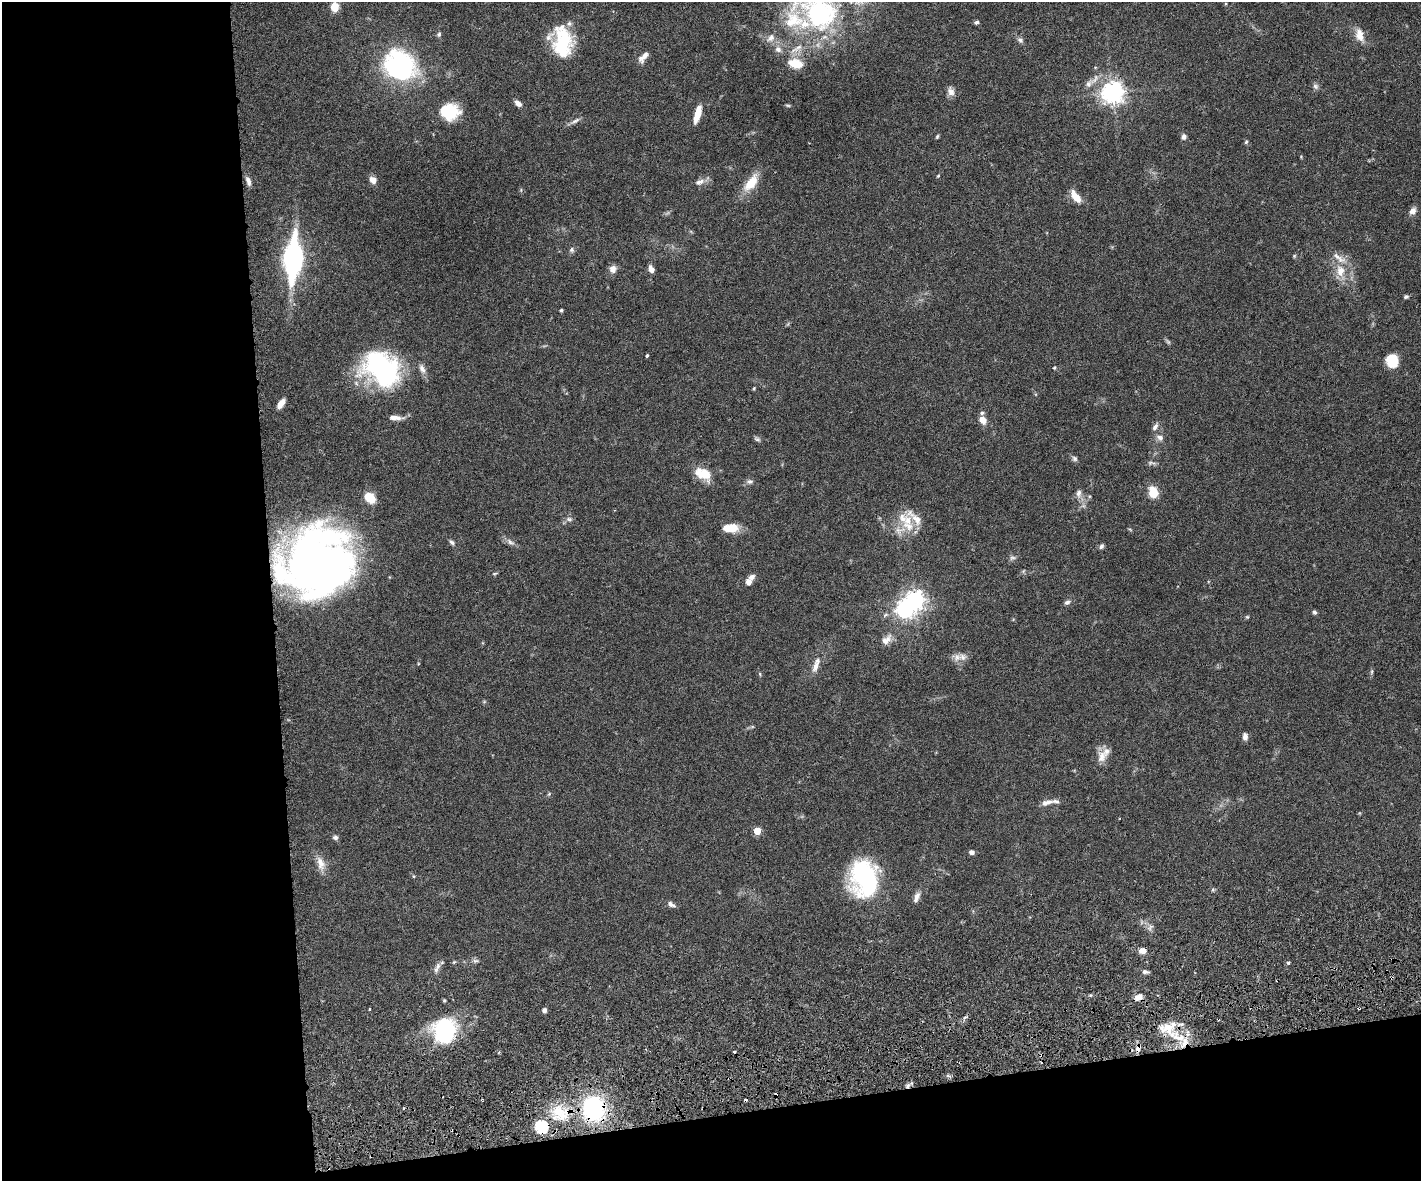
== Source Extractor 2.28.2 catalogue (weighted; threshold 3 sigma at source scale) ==
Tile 10 of 3 x 4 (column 1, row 4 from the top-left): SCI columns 157-1575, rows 59-1237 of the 4677 x 4892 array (HDU 1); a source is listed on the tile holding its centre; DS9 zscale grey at full resolution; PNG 1423 x 1183 px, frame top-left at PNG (2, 2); no overlay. Shown black and unused: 25% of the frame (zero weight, under 3 of 6 exposures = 5% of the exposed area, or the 3 px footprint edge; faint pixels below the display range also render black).
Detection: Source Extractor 2.28.2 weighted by HDU 2 'WHT'; one run over the whole footprint, this tile lists its part. Background 0.0471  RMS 0.0026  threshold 0.0107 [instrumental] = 3 sigma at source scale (4.09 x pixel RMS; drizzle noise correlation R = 1.36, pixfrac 0.8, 0.05/0.05 arcsec/px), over >= 5 px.
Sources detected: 130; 1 too faint to see at this stretch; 2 inside a brighter object's white glare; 3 cosmic-ray / hot-pixel residue — not listed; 12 inside a brighter listed object's ellipse — not listed separately; the other 112 listed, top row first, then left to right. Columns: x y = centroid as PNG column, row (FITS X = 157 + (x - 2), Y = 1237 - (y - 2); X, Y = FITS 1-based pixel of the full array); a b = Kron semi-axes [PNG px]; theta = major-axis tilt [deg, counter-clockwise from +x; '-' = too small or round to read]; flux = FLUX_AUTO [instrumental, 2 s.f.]
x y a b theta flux
335 7 9 7 84 3.5
819 12 55 40 -32 43
976 22 5 4 - 0.51
439 34 7 5 74 0.48
1360 35 19 11 -75 2.7
771 38 13 8 48 1.4
1020 40 9 6 -28 0.69
563 42 34 20 -87 15
797 48 24 6 32 2.1
778 49 10 8 -42 1.2
643 57 15 7 49 1.6
795 63 17 10 -13 4.7
398 67 36 29 -15 36
1088 84 12 8 60 1.3
1315 86 8 7 - 0.7
951 91 12 8 -66 1.3
1113 92 7 7 - 190
518 103 8 5 -39 1.3
788 105 7 4 -9 0.31
449 112 19 16 -5 9.2
697 114 18 6 74 3.7
575 121 16 5 30 0.91
937 136 6 4 63 0.32
1184 137 7 5 87 0.88
1246 142 5 4 - 0.36
938 176 5 4 - 0.25
373 180 8 7 - 1.6
248 181 12 6 -73 1.1
699 182 13 7 22 1.4
751 183 24 11 54 5.1
1076 197 15 7 -53 3.2
1413 211 10 8 47 1.2
572 250 7 6 - 0.62
1294 256 6 4 72 0.27
293 259 37 14 87 46
613 269 9 8 - 1.5
651 269 7 5 -66 1.5
1340 271 19 13 -85 4.2
1406 297 6 4 17 0.45
561 310 4 4 - 0.32
647 355 3 3 - 0.36
1392 361 12 11 - 5.9
381 368 40 30 -37 43
1054 368 4 4 - 0.26
422 369 14 7 -68 1.3
754 388 4 3 - 0.26
281 404 11 6 54 2
395 417 16 6 -5 1.7
983 420 10 7 -59 2.3
1155 427 11 6 53 0.88
1160 437 10 7 -24 1.1
757 439 9 5 -16 0.53
1074 459 8 7 - 0.61
1151 463 12 5 -9 0.64
705 473 20 11 -66 3.5
750 481 8 6 -12 0.73
1153 492 8 7 - 6.6
1079 493 12 7 86 1.2
370 498 11 8 -42 5.6
569 519 9 6 -10 0.7
908 526 19 13 -30 4.1
731 528 18 10 3 3.9
452 542 8 5 -47 0.58
510 542 14 6 -31 1.1
1101 546 6 5 - 0.6
1012 558 9 5 12 0.62
317 563 59 54 32 190
1023 571 6 3 70 0.29
494 573 7 3 9 0.29
748 582 6 6 - 1.4
915 600 7 7 - 110
1067 602 8 5 24 0.66
1314 612 5 5 - 0.53
885 615 9 5 27 0.61
1247 617 5 5 - 0.3
886 640 16 9 44 2
957 657 12 11 - 1.8
815 666 16 7 71 1.9
1372 672 8 4 81 0.39
760 674 6 3 -71 0.25
1245 737 8 6 -89 1
1101 756 17 13 84 2.5
549 794 6 4 46 0.33
1046 803 16 7 16 1.5
757 831 5 5 - 5.7
335 837 6 5 - 0.71
972 852 6 5 - 0.86
321 863 21 10 -73 2.5
413 876 5 3 - 0.23
864 878 36 27 -82 32
917 897 15 6 69 1.3
671 904 11 6 -30 0.89
1150 927 11 5 45 0.78
1142 951 7 6 - 1.7
475 961 9 5 4 0.62
454 962 6 3 45 0.28
1288 963 5 4 - 0.31
438 966 11 8 58 1.2
1145 972 8 5 -5 0.71
1138 997 10 6 27 1.8
444 1000 4 3 - 0.31
370 1009 3 2 - 0.19
544 1010 6 5 - 0.68
965 1017 6 4 19 0.4
1168 1028 26 15 -37 6.9
445 1030 29 25 81 21
1138 1048 11 7 69 1.3
908 1086 7 4 71 0.65
775 1095 4 3 - 0.37
594 1109 18 16 -76 37
558 1111 29 17 -15 9.2
541 1127 6 6 - 37
Overlapping masked pixels (flux is a lower limit): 9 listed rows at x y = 317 563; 1138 997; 1168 1028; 1138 1048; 908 1086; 775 1095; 594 1109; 558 1111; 541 1127
Isophote crosses this tile's border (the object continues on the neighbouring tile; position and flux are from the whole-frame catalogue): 1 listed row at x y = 819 12